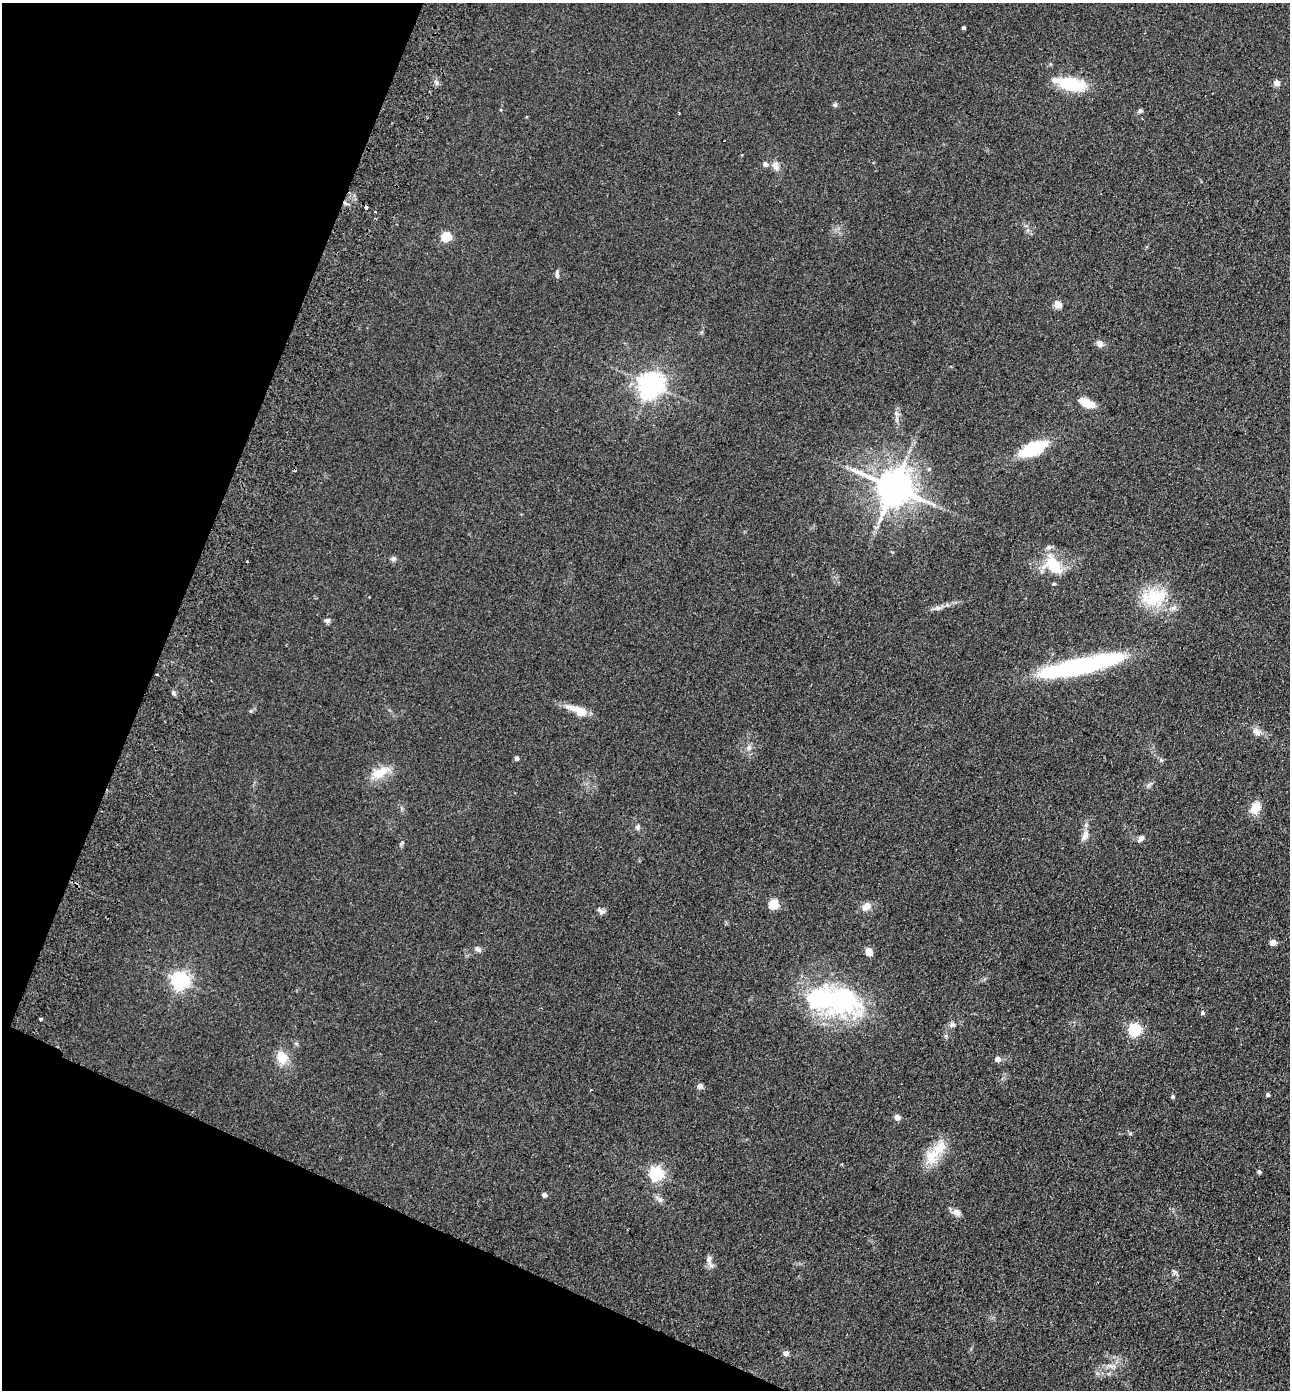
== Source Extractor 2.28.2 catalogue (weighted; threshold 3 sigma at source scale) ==
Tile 9 of 4 x 4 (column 1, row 3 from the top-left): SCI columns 195-1482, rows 1414-2801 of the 5672 x 5603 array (HDU 1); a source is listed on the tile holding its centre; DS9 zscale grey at full resolution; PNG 1292 x 1392 px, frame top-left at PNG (2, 3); no overlay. Shown black and unused: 20% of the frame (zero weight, under 2 of 3 exposures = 3% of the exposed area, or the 3 px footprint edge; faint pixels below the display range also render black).
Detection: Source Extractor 2.28.2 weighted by HDU 2 'WHT'; one run over the whole footprint, this tile lists its part. Background 0.105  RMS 0.01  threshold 0.0471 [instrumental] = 3 sigma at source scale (4.5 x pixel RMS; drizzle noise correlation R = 1.50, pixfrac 1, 0.05/0.05 arcsec/px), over >= 5 px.
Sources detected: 71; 1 inside a brighter object's white glare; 3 cosmic-ray / hot-pixel residue — not listed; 2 inside a brighter listed object's ellipse — not listed separately; the other 65 listed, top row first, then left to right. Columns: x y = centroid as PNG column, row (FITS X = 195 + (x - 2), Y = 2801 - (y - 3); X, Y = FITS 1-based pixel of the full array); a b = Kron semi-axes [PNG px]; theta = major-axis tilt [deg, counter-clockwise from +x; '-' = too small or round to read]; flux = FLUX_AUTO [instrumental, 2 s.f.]
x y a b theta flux
964 28 3 3 - 2
1277 83 4 4 - 14
1071 84 34 14 -13 41
835 105 6 5 - 1.7
1140 111 6 6 - 1.8
765 164 5 5 - 5.6
775 166 13 8 -64 5.8
446 237 5 5 - 62
557 274 10 4 88 2.7
1057 304 5 5 - 26
1100 343 7 6 - 6
651 384 8 7 - 870
1087 403 16 7 -26 20
896 414 8 7 - 3.6
1033 449 22 10 23 64
929 469 5 5 - 1.6
894 487 11 10 - 2700
393 559 8 6 64 2.5
247 561 3 3 - 2
1053 565 28 18 -49 33
1154 597 35 21 7 45
938 608 9 6 -8 3.2
327 620 8 6 10 2.7
1081 666 90 14 12 170
174 693 7 4 -69 2.1
580 712 12 5 -27 30
1256 732 13 9 -39 6.1
749 747 7 6 - 2.8
517 758 4 4 - 3.6
381 772 26 11 28 19
1255 807 16 11 63 13
638 827 8 6 -88 2.5
1085 835 16 8 65 6.8
1140 839 9 5 48 4
774 904 5 5 - 56
866 906 12 9 31 7.9
601 911 11 6 -27 3.2
1273 942 5 4 - 14
478 949 10 6 -34 3
868 952 7 6 - 9.5
180 980 6 6 - 430
835 999 68 33 -13 170
1203 1013 6 4 -84 1.7
41 1019 3 3 - 1.4
952 1024 8 6 21 3.1
1134 1030 6 5 - 150
296 1043 6 4 -19 1.4
282 1057 15 12 -57 16
998 1059 5 5 - 8.3
700 1086 4 4 - 8.9
590 1090 4 2 - 0.71
1267 1094 4 4 - 2.4
1173 1097 4 4 - 2
897 1117 4 4 - 10
1130 1133 6 4 89 1.3
933 1155 33 16 52 26
1259 1172 4 4 - 2.6
656 1173 6 6 - 210
544 1195 4 4 - 4.6
660 1200 7 5 43 2.5
957 1212 11 8 -9 5.4
1259 1259 3 2 - 0.79
709 1261 17 6 -72 5.3
1174 1272 10 4 -56 2.4
786 1353 6 5 - 4.7
Unlisted compact peaks at least as high as the median listed source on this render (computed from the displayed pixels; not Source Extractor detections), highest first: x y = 437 83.